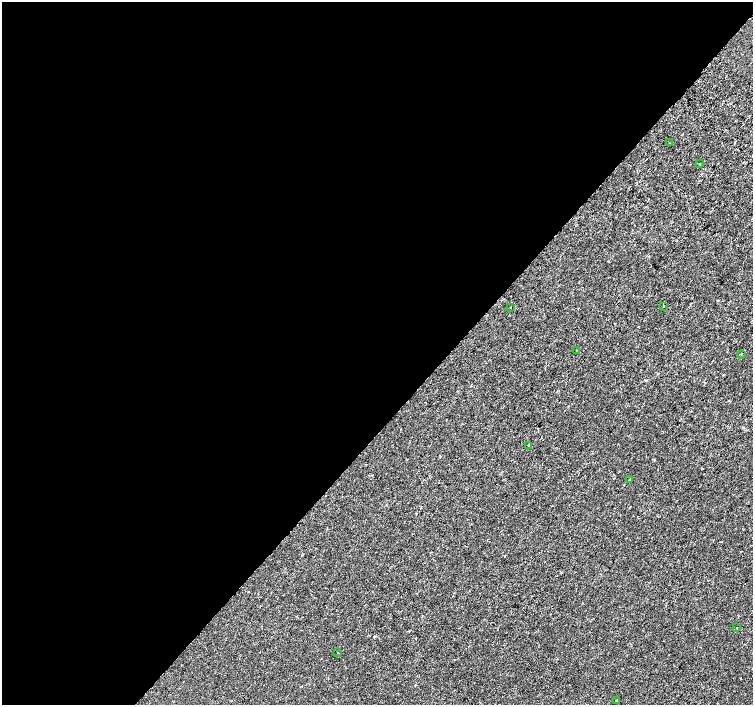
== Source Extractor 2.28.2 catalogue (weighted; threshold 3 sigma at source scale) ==
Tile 5 of 4 x 4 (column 1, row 2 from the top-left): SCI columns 35-1535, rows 3080-4484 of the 6068 x 6094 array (HDU 1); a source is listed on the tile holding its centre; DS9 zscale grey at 2 x 2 block average (1 PNG px = mean of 2 x 2 image px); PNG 755 x 707 px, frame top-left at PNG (2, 2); each listed source drawn as its Kron ellipse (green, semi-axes under 4 px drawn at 4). Shown black and unused: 60% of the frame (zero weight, under 2 of 3 exposures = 2% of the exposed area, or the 3 px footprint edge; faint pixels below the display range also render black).
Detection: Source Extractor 2.28.2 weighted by HDU 2 'WHT'; one run over the whole footprint, this tile lists its part. Background -5.48e-05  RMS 0.0027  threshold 0.0121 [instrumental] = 3 sigma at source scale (4.5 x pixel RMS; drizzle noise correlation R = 1.50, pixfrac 1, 0.0396/0.0396 arcsec/px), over >= 5 px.
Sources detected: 15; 4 cosmic-ray / hot-pixel residue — neither listed nor drawn; the other 11 listed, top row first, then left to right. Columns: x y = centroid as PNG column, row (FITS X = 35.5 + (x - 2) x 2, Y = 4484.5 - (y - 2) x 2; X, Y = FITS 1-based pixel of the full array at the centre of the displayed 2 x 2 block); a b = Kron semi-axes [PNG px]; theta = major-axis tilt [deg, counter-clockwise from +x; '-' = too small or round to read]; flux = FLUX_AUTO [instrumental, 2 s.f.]
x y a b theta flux
670 143 2 2 - 0.3
699 164 2 2 - 0.34
663 306 2 2 - 0.38
511 307 2 2 - 0.32
576 350 2 2 - 0.32
741 354 2 2 - 0.67
529 445 2 2 - 1.5
629 480 3 2 - 0.48
737 628 2 2 - 0.8
337 653 2 2 - 0.75
616 700 2 2 - 1.2
Diffuse or blended objects may show on this block-average render without a row.